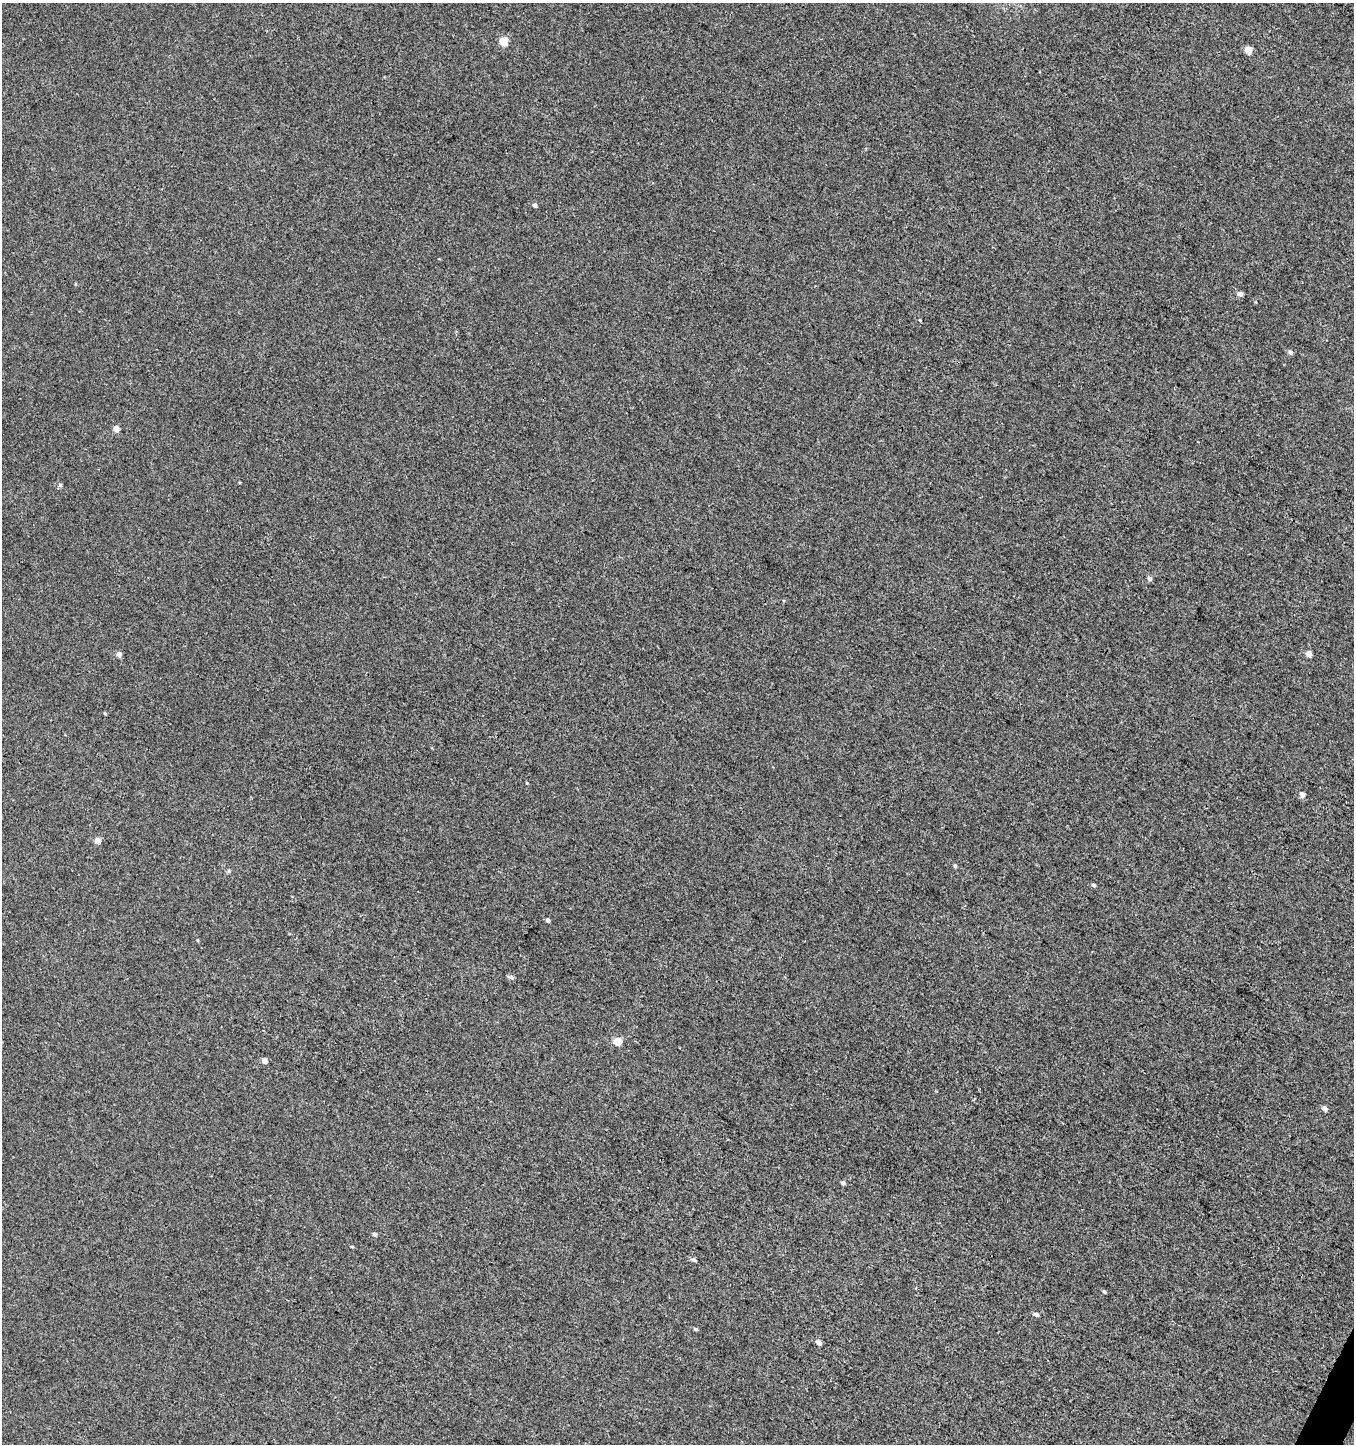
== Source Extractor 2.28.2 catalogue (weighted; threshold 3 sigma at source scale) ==
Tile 6 of 4 x 4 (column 2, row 2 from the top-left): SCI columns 1618-2969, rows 2886-4327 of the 5869 x 5776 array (HDU 1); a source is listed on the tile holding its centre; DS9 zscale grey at full resolution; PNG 1356 x 1446 px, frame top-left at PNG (2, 3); no overlay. Shown black and unused: <1% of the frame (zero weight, under 3 of 4 exposures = <1% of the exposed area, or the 3 px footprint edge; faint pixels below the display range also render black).
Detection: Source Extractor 2.28.2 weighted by HDU 2 'WHT'; one run over the whole footprint, this tile lists its part. Background 0.00105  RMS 0.0035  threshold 0.0159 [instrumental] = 3 sigma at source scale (4.5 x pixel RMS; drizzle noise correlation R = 1.50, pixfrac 1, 0.0396/0.0396 arcsec/px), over >= 5 px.
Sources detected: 29; all 29 listed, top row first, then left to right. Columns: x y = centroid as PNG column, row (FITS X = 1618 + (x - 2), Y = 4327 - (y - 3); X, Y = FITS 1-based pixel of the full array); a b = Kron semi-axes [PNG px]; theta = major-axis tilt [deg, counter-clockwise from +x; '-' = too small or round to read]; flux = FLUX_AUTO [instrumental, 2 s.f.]
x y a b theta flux
504 41 5 5 - 11
1248 50 5 4 - 7
535 205 5 4 - 1.1
1240 294 4 4 - 2.2
920 320 4 3 - 0.3
1290 352 6 5 - 1
116 429 4 4 - 3.5
1149 578 5 5 - 1.1
119 654 4 4 - 2.1
1309 654 4 4 - 3.1
105 713 4 3 - 0.38
527 783 5 3 - 0.31
1302 794 5 4 - 1.9
98 841 5 4 - 3.2
955 866 4 4 - 0.59
1093 885 4 4 - 0.72
548 920 4 4 - 1.1
198 940 5 3 - 0.3
617 1041 5 5 - 7.8
264 1061 4 4 - 2.7
1324 1109 4 4 - 2.3
843 1183 4 4 - 0.8
374 1234 5 4 - 0.88
352 1247 4 3 - 0.38
693 1260 5 4 - 0.98
1104 1291 4 3 - 0.6
1036 1314 5 4 - 1.3
695 1329 4 4 - 0.56
819 1342 5 4 - 1.9
Unlisted compact peaks at least as high as the median listed source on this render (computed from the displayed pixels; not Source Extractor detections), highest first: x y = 60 485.